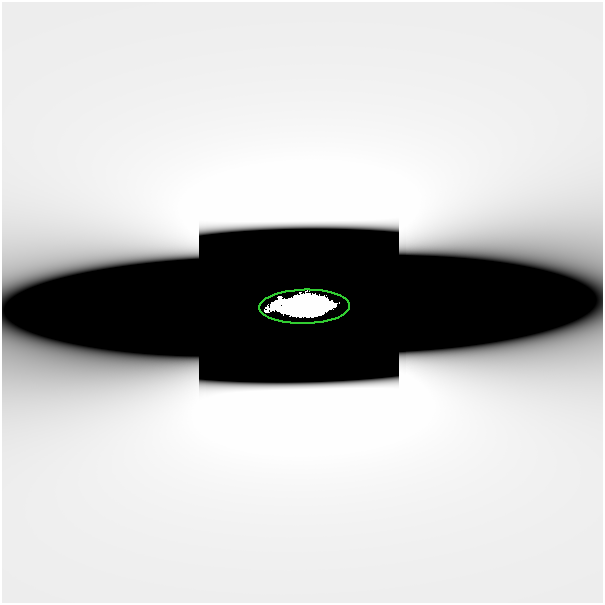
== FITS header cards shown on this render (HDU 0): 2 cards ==
NAXIS1  =                  601
NAXIS2  =                  601

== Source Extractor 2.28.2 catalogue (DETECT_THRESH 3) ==
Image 601 x 601 px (HDU 0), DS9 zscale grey, 1 PNG px = 1 image px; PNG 605 x 605 px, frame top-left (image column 1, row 601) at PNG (2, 2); each listed source drawn as its Kron ellipse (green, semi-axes under 4 px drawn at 4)
Background 1.08e-09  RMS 6.9e-10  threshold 2.06e-09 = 3 sigma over >= 5 px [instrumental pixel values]
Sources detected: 3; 2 with non-positive FLUX_AUTO (blend fragments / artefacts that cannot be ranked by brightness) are neither listed nor drawn; the other 1 listed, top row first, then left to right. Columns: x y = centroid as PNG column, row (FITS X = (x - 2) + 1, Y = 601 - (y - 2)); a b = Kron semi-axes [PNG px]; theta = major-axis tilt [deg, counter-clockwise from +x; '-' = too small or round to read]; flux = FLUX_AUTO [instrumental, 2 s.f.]
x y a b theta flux
305 307 45 17 1 27
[2 non-positive-flux detections neither listed nor drawn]